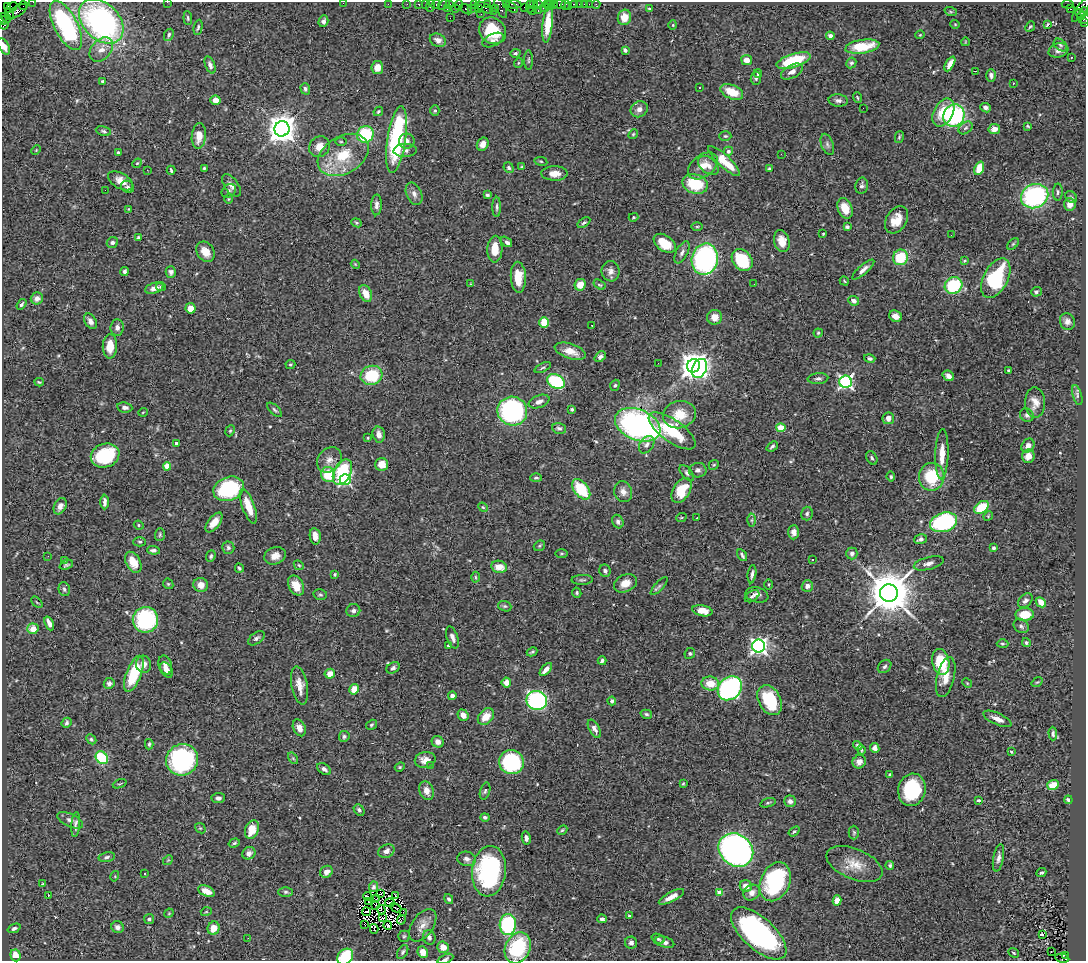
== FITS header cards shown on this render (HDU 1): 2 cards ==
NAXIS1  =                 1084
NAXIS2  =                  959

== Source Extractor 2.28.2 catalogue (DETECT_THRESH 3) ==
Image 1084 x 959 px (HDU 1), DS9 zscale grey, 1 PNG px = 1 image px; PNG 1088 x 963 px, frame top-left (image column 1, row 959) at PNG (2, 2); each listed source drawn as its Kron ellipse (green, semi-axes under 4 px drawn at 4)
Background 0.879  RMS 0.043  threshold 0.128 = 3 sigma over >= 5 px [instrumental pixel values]
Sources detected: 504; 8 with non-positive FLUX_AUTO (blend fragments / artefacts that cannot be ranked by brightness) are neither listed nor drawn; the other 496 listed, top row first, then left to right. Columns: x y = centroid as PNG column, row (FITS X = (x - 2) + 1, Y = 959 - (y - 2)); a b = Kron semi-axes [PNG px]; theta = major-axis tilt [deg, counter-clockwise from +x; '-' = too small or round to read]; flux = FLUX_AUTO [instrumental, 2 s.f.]
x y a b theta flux
33 2 2 2 - 7.1
167 2 2 2 - 4.6
343 3 2 2 - 2.8
388 4 2 2 - 23
407 4 2 2 - 17
419 4 3 3 - 64
425 4 2 2 - 27
487 4 3 3 - 28
506 4 4 2 - 24
514 4 8 3 -7 200
533 4 3 2 - 22
538 4 3 2 - 44
547 4 4 3 - 44
554 4 2 2 - 45
560 4 6 3 8 34
574 4 4 3 - 91
579 4 2 2 - 2.9
584 4 2 2 - 8.9
589 4 2 2 - 7.3
596 4 4 2 - 14
1068 4 6 3 -5 320
436 5 5 3 - 67
444 5 6 4 35 49
450 5 3 3 - 61
459 5 5 3 - 61
474 5 4 2 - 36
550 5 5 2 - 84
565 5 5 2 - 19
8 6 4 2 - 10
23 6 4 2 - 43
430 6 6 2 72 99
530 6 6 3 -89 78
569 6 2 2 - 11
512 7 6 3 -43 96
524 7 2 2 - 47
545 7 5 3 - 80
11 8 6 3 35 89
447 8 4 2 - 24
471 8 4 3 - 15
478 8 4 3 - 100
484 8 9 4 -29 290
495 8 3 2 - 88
501 8 11 5 -65 300
455 9 3 3 - 92
466 9 6 3 -35 150
649 9 3 2 - 2.8
1071 9 3 2 - 17
1081 10 14 5 55 95
17 11 11 5 33 420
493 11 2 2 - 48
532 11 4 2 - 58
538 11 3 2 - 110
951 12 6 4 -19 3.9
1084 12 4 3 - 92
9 14 6 3 -85 120
481 14 2 2 - 33
1080 14 5 3 - 110
624 17 7 6 - 32
6 18 6 3 -41 75
188 18 7 4 -84 4.1
450 18 2 2 - 8
1083 18 6 5 - 140
3 20 4 3 - 64
101 21 26 18 -45 720
323 21 6 5 - 9.5
1085 23 3 2 - 32
548 24 18 5 85 43
955 24 5 3 - 2.3
1047 24 3 3 - 29
4 25 4 2 - 75
66 25 27 11 -63 420
673 25 4 4 - 2.7
1030 26 6 4 49 4.3
198 27 8 4 77 5.4
493 31 14 12 -42 83
169 35 6 4 63 6.2
920 35 4 4 - 2.8
830 36 4 4 - 8.8
438 40 8 6 -26 15
493 40 11 6 26 11
965 42 4 2 - 2.1
1060 45 7 5 -41 6
4 46 9 5 -63 21
862 47 17 7 9 84
101 50 14 9 48 27
625 50 4 3 - 6.8
1058 50 10 7 17 13
516 53 5 4 - 4.9
1071 58 3 2 - 4
528 60 10 4 90 4.2
747 60 5 5 - 23
793 61 18 6 18 140
518 63 5 3 - 2.6
851 63 5 4 - 5.6
950 64 8 4 61 22
210 65 9 4 -68 9.8
377 68 6 6 - 32
975 71 3 2 - 4.5
792 72 12 6 28 17
758 73 4 3 - 6.2
991 75 6 5 - 8.1
756 78 6 5 - 6.8
102 81 3 3 - 3
1013 83 3 2 - 5.9
699 87 3 3 - 12
305 89 6 4 -73 7.3
732 92 12 7 -23 53
857 98 5 3 - 3.3
215 100 5 4 - 23
838 100 10 6 -4 10
863 108 2 2 - 1.5
985 108 5 4 - 8.4
639 109 9 7 32 14
435 110 5 4 - 4.6
378 111 5 3 - 4.2
943 113 15 9 62 80
954 115 11 10 - 330
1028 126 3 2 - 3
966 128 8 5 39 6.9
282 129 7 7 - 4200
994 129 6 5 - 22
103 131 8 4 -13 5.7
365 134 8 8 - 180
633 134 5 4 - 3.9
199 136 13 7 84 34
725 136 6 5 - 4.1
899 137 6 3 76 4.1
396 140 34 9 82 350
407 141 8 7 - 15
341 142 5 3 - 3
483 144 7 5 59 18
827 144 11 6 -70 10
319 147 11 9 43 31
36 150 5 3 - 2.5
405 150 12 6 3 10
728 151 5 4 - 9.1
118 152 3 3 - 6.1
781 154 2 2 - 1.3
343 155 27 18 30 120
541 161 6 3 -9 3.3
724 161 21 6 -43 74
137 163 5 4 - 3.3
708 165 12 7 -39 21
703 166 17 10 39 40
522 167 4 3 - 2.8
204 168 3 3 - 3.2
509 168 5 5 - 6.5
979 168 7 4 68 49
769 169 3 3 - 3.7
147 170 3 2 - 5.2
171 170 4 2 - 4.3
554 173 13 7 -1 27
121 181 13 7 -31 30
695 184 13 9 -16 110
231 185 13 7 -55 14
862 186 8 6 79 7.6
128 187 7 5 -34 8
105 190 2 2 - 26
229 191 8 6 41 7.1
1058 192 8 5 89 6.7
414 194 12 7 -66 15
487 195 4 3 - 4.9
1035 196 14 12 24 390
1071 197 7 5 -45 5.2
229 199 5 3 - 2.8
1070 204 6 6 - 26
376 205 10 5 87 11
497 207 10 4 -90 6.3
845 208 10 7 -66 45
129 209 4 3 - 2.6
633 217 5 4 - 3.6
896 220 14 10 58 43
356 223 5 4 - 3.9
584 223 7 4 35 5.2
697 226 5 3 - 3.6
847 227 4 3 - 6.5
823 234 3 2 - 2.8
951 235 2 2 - 1.6
138 237 4 3 - 4.1
782 241 11 7 -74 28
112 242 6 5 - 6.7
506 242 6 3 -36 19
665 243 12 8 -36 64
1013 244 7 4 45 3.9
495 249 13 7 88 49
205 252 11 8 -57 33
682 252 12 6 63 11
900 257 8 7 - 100
705 259 16 13 77 520
742 260 12 9 -49 130
964 260 4 3 - 3.6
355 264 4 3 - 2.4
863 270 14 4 41 14
125 271 4 3 - 6.3
611 271 10 9 - 15
171 272 6 5 - 8.7
518 277 15 7 -87 59
996 278 21 12 62 210
844 281 5 3 - 3
471 284 3 3 - 2.6
754 284 3 2 - 2.1
580 285 6 5 - 34
599 285 6 4 -32 4.7
953 286 9 8 - 170
161 287 5 4 - 4.7
154 288 9 5 17 17
1036 292 5 4 - 6.8
366 293 8 6 -63 34
37 298 6 6 - 16
854 301 5 4 - 12
22 304 6 4 56 5.2
191 308 5 5 - 33
895 316 6 5 - 16
715 317 7 7 - 24
90 321 8 5 -59 12
1067 321 8 7 - 13
544 322 5 5 - 67
592 325 3 2 - 2.8
117 327 8 6 85 12
818 333 4 4 - 3.7
110 346 12 7 88 44
570 351 16 7 -19 34
600 357 6 4 40 7.6
870 358 5 4 - 6.8
658 363 2 2 - 2.8
290 365 5 4 - 4.6
694 366 7 6 - 3400
543 368 9 4 25 5
699 368 10 7 67 590
1008 370 3 2 - 2.5
371 375 11 9 16 140
948 376 6 5 - 13
818 379 10 5 5 8.1
556 381 9 6 -28 220
39 382 4 3 - 3
845 382 6 6 - 640
615 385 6 4 70 4.4
1077 395 10 4 -74 6.7
539 402 11 6 20 15
1035 403 15 10 -88 27
125 407 7 5 -8 12
572 409 3 3 - 5.1
275 410 9 4 -43 5.8
512 411 15 14 - 420
143 412 5 3 - 2.2
679 415 16 13 16 66
1027 415 7 6 - 8
888 418 6 5 - 20
638 425 23 15 -22 700
559 428 7 5 -14 7.1
781 428 4 4 - 92
230 431 6 4 66 3.7
672 431 28 11 -35 160
379 434 8 6 -78 17
368 438 3 3 - 2.9
176 443 3 3 - 8.5
647 445 9 6 54 12
772 446 6 3 40 5.9
1028 446 7 6 - 17
942 454 25 6 88 46
105 456 14 11 21 180
1028 456 7 6 - 23
872 458 7 5 -62 6.7
329 460 14 11 49 25
382 464 6 6 - 38
714 465 5 4 - 3.4
167 466 4 4 - 61
698 470 9 7 6 10
342 472 13 8 64 190
687 473 9 5 -49 7.8
328 474 7 7 - 89
891 477 5 4 - 4.6
932 477 14 12 82 130
536 478 5 4 - 4.5
345 480 5 5 - 420
229 489 16 11 21 240
581 489 12 7 -52 120
682 490 13 8 60 100
623 492 10 9 - 19
104 502 7 3 90 9.7
60 506 9 6 63 16
248 506 18 6 -70 54
483 507 5 4 - 3.5
981 507 8 5 38 85
807 514 7 6 - 6.2
988 516 5 4 - 3.1
681 518 5 3 - 2.9
697 518 3 2 - 3.7
752 520 6 4 89 4.6
214 522 11 6 53 25
618 522 7 5 -66 8.1
944 522 14 9 16 330
139 525 5 4 - 3.8
794 532 7 5 87 12
160 535 6 5 - 4.4
315 536 8 5 -81 20
921 539 6 4 17 7.9
140 542 6 4 0 4.3
539 546 6 5 - 4
228 548 6 6 - 7
993 548 3 3 - 4.1
153 550 6 4 -4 8.3
562 553 6 3 0 3.3
852 554 6 5 - 10
742 555 6 3 -58 5.9
48 556 3 2 - 4.9
211 556 6 4 67 4.8
275 556 11 8 20 26
812 559 3 2 - 2.9
65 560 4 3 - 3.6
133 562 11 7 -61 45
929 563 15 6 15 15
66 565 7 4 24 4.6
299 565 5 4 - 4.1
499 567 8 6 -11 33
239 568 5 3 - 5
605 571 6 5 - 7
335 574 4 3 - 4.9
752 574 9 3 82 9
475 577 5 3 - 3.4
582 580 10 5 1 6.1
625 583 12 8 25 29
168 584 6 4 -44 3.4
769 584 5 3 - 2.9
201 585 7 7 - 26
296 586 10 7 -63 43
659 586 12 4 48 6.9
807 586 6 5 - 16
64 589 7 5 -76 6.8
577 593 5 4 - 4.4
889 593 9 8 - 12000
320 595 7 5 -13 5.3
757 595 11 7 -13 15
752 596 8 5 33 7.2
1025 601 8 5 46 8.8
37 602 7 2 -45 2.4
1041 602 6 4 -46 21
505 606 7 5 -19 5
353 611 7 6 - 8.1
702 611 10 5 -12 35
1025 614 9 6 1 50
145 620 13 12 - 260
49 623 7 4 -67 15
1021 626 8 6 -34 7.1
33 629 5 5 - 34
452 637 11 5 -69 14
256 638 9 5 35 7.9
1026 643 4 4 - 4.8
1002 644 6 4 -1 4
448 645 4 3 - 2.4
759 646 6 6 - 970
532 652 5 3 - 4.2
690 653 6 5 - 4.6
602 661 4 3 - 6.9
941 662 13 8 -78 130
143 664 8 7 - 16
165 665 9 6 -72 14
885 666 7 5 44 7.4
393 668 7 5 33 7.5
546 669 8 4 48 15
167 670 8 5 -60 20
134 674 19 7 69 130
330 674 5 5 - 27
946 677 20 8 76 37
506 682 5 4 - 22
1037 682 6 3 35 3.2
109 683 5 5 - 9.1
967 683 5 4 - 3.1
710 684 9 7 -7 49
300 686 19 8 -80 29
730 688 13 10 45 560
354 689 5 4 - 33
452 696 4 4 - 11
537 700 10 9 - 530
770 700 16 11 -62 150
612 701 4 4 - 7.5
646 714 6 4 -16 4.9
463 715 6 5 - 21
486 716 9 7 47 36
997 719 15 6 -24 18
67 723 5 4 - 5.8
371 725 6 4 33 4.8
299 728 9 6 -65 20
594 729 10 5 -60 13
1053 734 7 4 -89 6
344 736 5 5 - 6.1
91 739 5 4 - 4.4
438 742 6 5 - 17
149 744 5 4 - 4.8
858 746 5 3 - 5.7
875 748 5 4 - 16
861 750 5 2 - 4.2
1011 752 4 3 - 3.8
102 758 7 5 -46 150
293 758 6 4 -55 4.1
182 760 16 15 - 430
425 760 10 8 11 24
511 762 12 12 - 270
859 762 7 6 - 18
430 766 2 2 - 6.7
400 767 5 4 - 3.6
324 769 8 5 -35 9.5
890 775 3 3 - 4.6
683 783 3 3 - 2.7
120 784 7 2 21 2.7
1053 785 6 5 - 43
912 790 16 13 75 170
427 791 9 7 -70 23
485 791 8 5 73 5.5
218 798 6 5 - 9.9
978 800 3 3 - 5.8
1068 800 4 3 - 6.2
790 801 6 6 - 12
768 803 8 4 18 4.2
359 810 6 4 -47 7.8
485 817 4 4 - 6.6
70 820 14 6 -26 13
76 825 12 3 86 9
200 828 6 4 -42 4.1
252 830 9 6 69 44
562 830 5 4 - 4.2
794 831 6 4 37 4.6
854 832 7 5 -90 4.9
526 838 6 4 -77 9.8
234 843 6 4 19 4.7
736 850 18 15 -40 1200
386 851 8 6 27 17
249 853 7 6 - 15
107 857 8 4 13 6.3
998 858 14 5 79 13
467 859 9 7 -11 12
168 860 5 4 - 3.2
854 864 30 15 -22 57
890 865 4 4 - 6.1
489 871 25 17 84 400
326 872 6 5 - 17
1041 873 5 3 - 3.9
144 874 3 2 - 4.2
115 876 5 3 - 2.3
775 882 20 14 66 300
42 884 4 2 - 1.9
746 886 6 5 - 22
374 887 5 4 - 7.9
206 891 9 5 -23 30
286 892 7 5 -1 6.2
720 892 4 4 - 42
752 893 9 7 37 18
380 894 4 2 - 4.5
48 896 3 2 - 28
367 896 4 2 - 3
395 896 3 2 - 6.6
671 897 14 5 28 25
376 899 3 2 - 2.2
449 899 5 4 - 5.4
837 900 5 4 - 26
369 901 4 2 - 1
390 903 5 2 - 11
376 905 2 2 - 2.2
396 908 6 2 -27 1.5
381 910 5 2 - 4.1
206 912 5 3 - 2.9
367 912 4 2 - 7.1
403 912 3 2 - 3.4
169 913 5 4 - 2.7
629 916 4 3 - 3.2
383 918 3 2 - 3.6
149 919 5 5 - 5.5
602 919 5 3 - 6.6
401 920 5 2 - 1.2
364 924 3 2 - 9.1
423 925 18 10 55 25
508 925 10 8 86 280
388 926 4 3 - 2.8
118 927 6 5 - 12
14 928 7 4 22 7.3
214 928 7 6 - 38
374 929 5 2 - 6.9
759 933 34 16 -42 640
1042 934 3 3 - 69
404 936 5 5 - 4.4
429 937 7 6 - 10
248 938 2 2 - 1.7
658 939 7 5 -21 5.7
665 942 10 5 -16 15
631 943 6 6 - 9.1
443 947 6 5 - 25
518 948 16 12 64 190
403 952 7 4 60 5.8
423 952 6 5 - 25
1051 952 2 2 - 2.6
1014 953 5 3 - 3.5
15 955 6 5 - 41
1065 955 3 2 - 150
345 957 9 7 44 120
1062 958 7 4 -10 140
445 959 8 4 24 6.1
At the frame edge (FLAGS 8, measured only in part): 10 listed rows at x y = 33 2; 167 2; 343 3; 1083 18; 3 20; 1085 23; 4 25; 4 46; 345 957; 445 959
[8 non-positive-flux detections neither listed nor drawn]